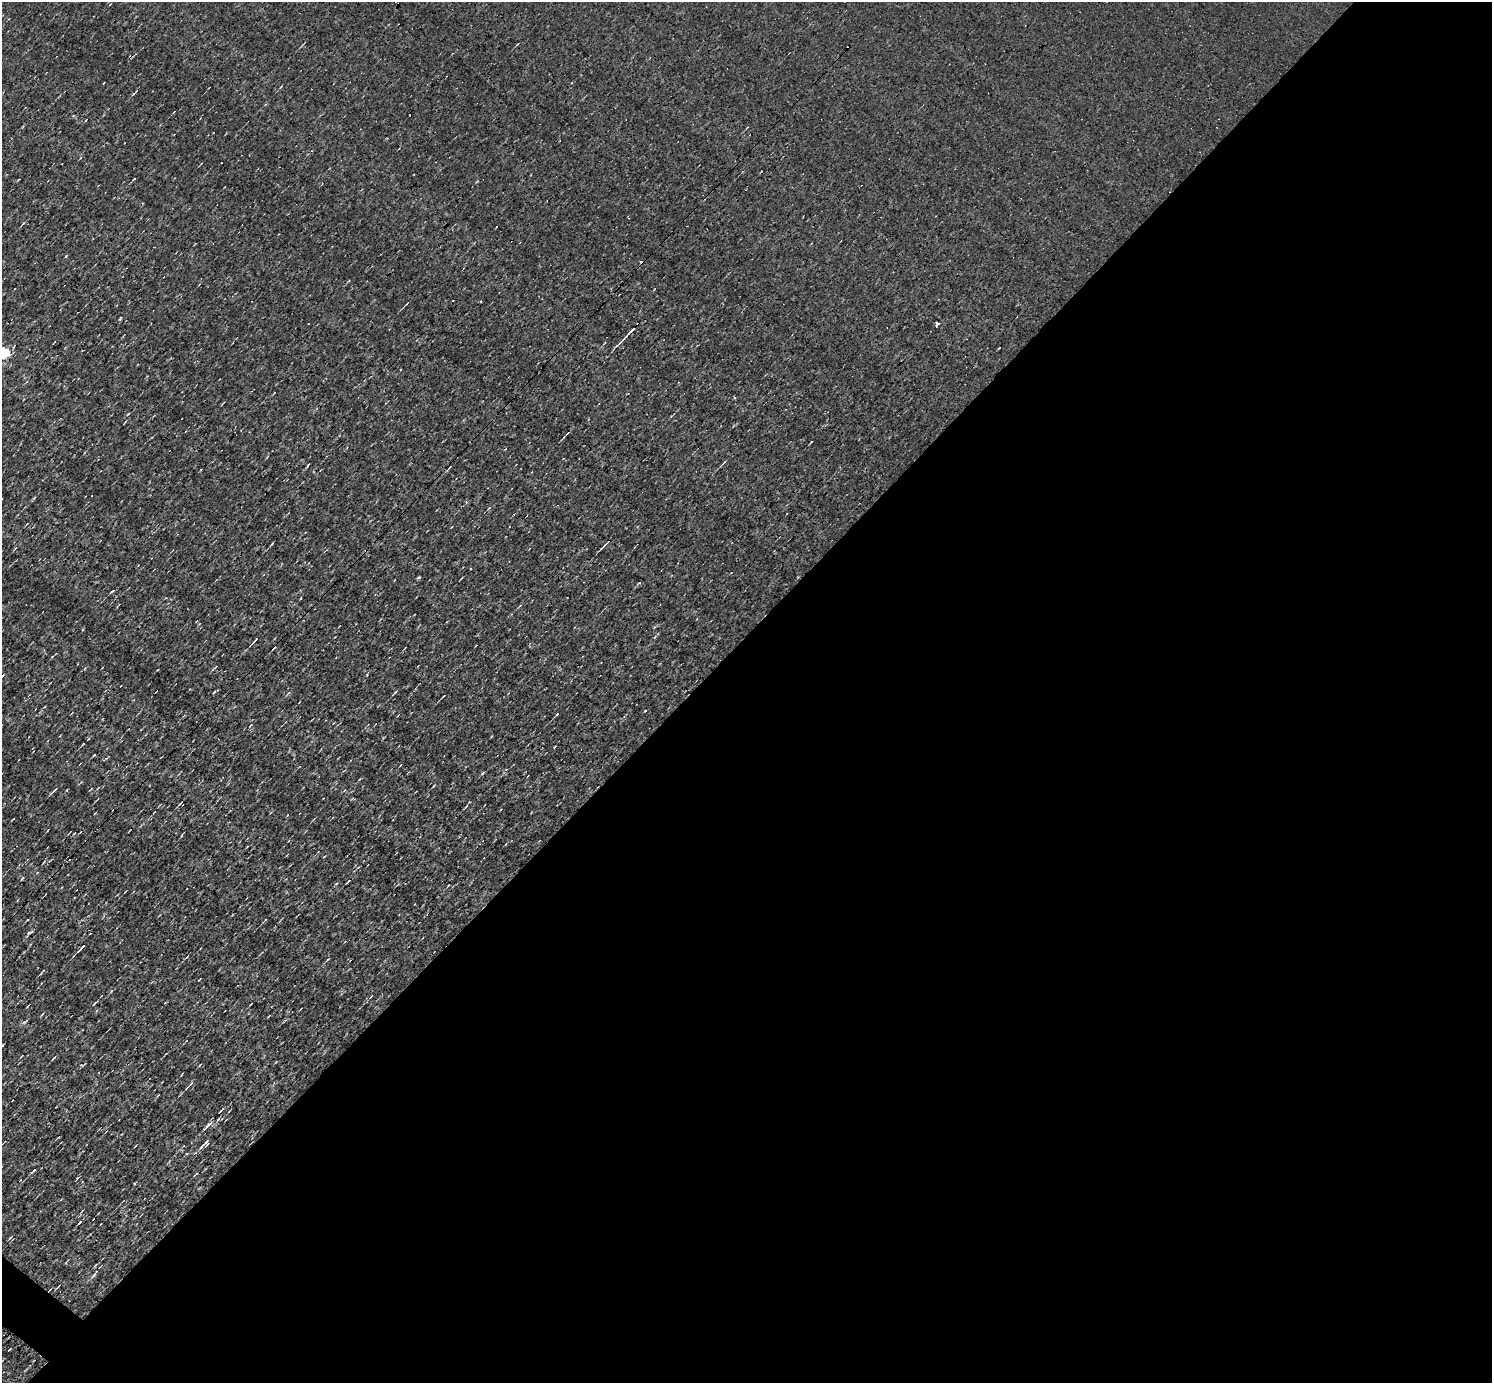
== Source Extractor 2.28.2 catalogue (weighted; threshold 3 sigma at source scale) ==
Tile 12 of 4 x 4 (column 4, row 3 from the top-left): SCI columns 4473-5962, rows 1675-3055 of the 5962 x 5967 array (HDU 1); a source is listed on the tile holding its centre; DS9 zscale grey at full resolution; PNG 1494 x 1385 px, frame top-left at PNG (2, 2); no overlay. Shown black and unused: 54% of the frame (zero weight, under 3 of 4 exposures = <1% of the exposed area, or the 3 px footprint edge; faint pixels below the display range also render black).
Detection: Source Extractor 2.28.2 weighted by HDU 2 'WHT'; one run over the whole footprint, this tile lists its part. Background 8.55e-04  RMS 0.047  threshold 0.212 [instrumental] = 3 sigma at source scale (4.5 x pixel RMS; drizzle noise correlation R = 1.50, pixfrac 1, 0.05/0.05 arcsec/px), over >= 5 px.
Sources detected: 35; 1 cosmic-ray / hot-pixel residue — not listed; the other 34 listed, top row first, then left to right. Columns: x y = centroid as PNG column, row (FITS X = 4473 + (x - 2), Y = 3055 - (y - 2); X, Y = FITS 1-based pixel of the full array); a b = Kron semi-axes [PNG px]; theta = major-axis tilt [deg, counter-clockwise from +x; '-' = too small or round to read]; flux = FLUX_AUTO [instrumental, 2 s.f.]
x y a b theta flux
134 179 3 2 - 4.2
937 324 4 3 - 100
630 332 23 3 47 30
4 353 6 5 - 570
735 397 3 3 - 33
724 462 5 3 - 4.7
308 465 6 2 45 4.1
489 508 4 3 - 4.2
272 544 4 2 - 4.2
605 544 7 2 50 5.8
419 577 5 3 - 5.4
112 591 6 2 43 4.9
255 640 10 3 47 11
395 692 5 3 - 5.3
443 696 3 2 - 3.5
557 714 4 2 - 5.2
83 744 3 2 - 4.3
483 773 7 2 45 4.9
433 786 4 3 - 3.6
55 790 6 3 48 5
345 790 4 3 - 3.2
181 803 8 2 45 5.2
154 812 3 2 - 2.7
336 884 4 3 - 3.7
265 920 5 2 - 3.8
82 947 10 2 45 15
43 971 8 2 46 5
191 1083 6 4 56 11
218 1120 6 3 22 6
206 1143 9 7 38 18
33 1171 7 2 43 7.6
10 1238 7 2 44 3.8
93 1275 9 3 55 8
9 1349 3 2 - 3.2
Isophote crosses this tile's border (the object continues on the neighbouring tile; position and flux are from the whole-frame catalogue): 1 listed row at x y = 4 353
Unlisted compact peaks at least as high as the median listed source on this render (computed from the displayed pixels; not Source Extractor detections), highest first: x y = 66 256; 811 442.